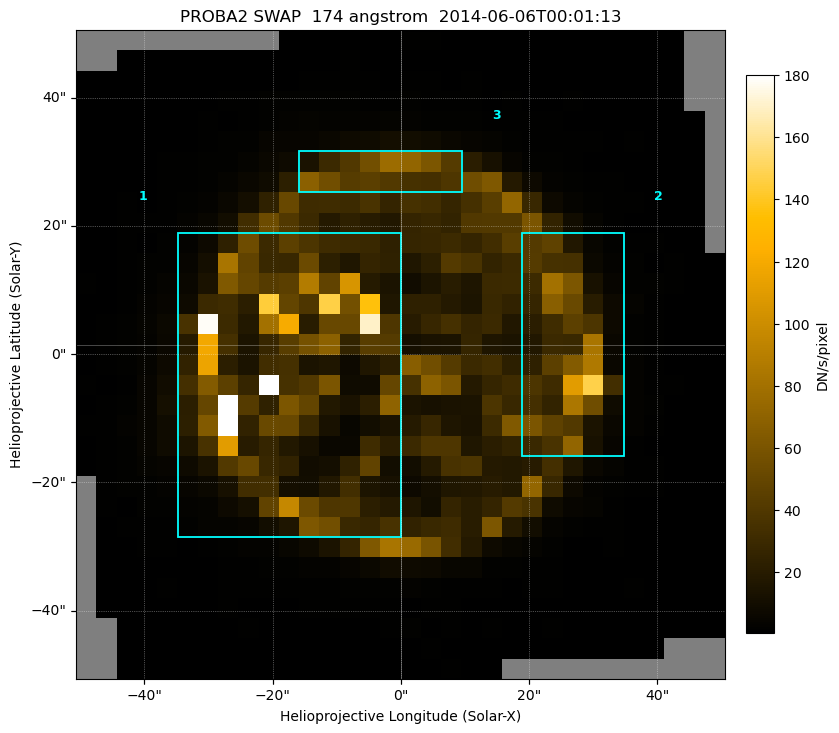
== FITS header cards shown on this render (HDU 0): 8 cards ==
TELESCOP= 'PROBA2  '           / satellite name
INSTRUME= 'SWAP    '           / instrument name
WAVELNTH=                  174 / [Angstrom] bandpass peak response
WAVEUNIT= 'Angstrom'
DATE-OBS= '2014-06-06T00:01:13.567' / UTC time of observation
CTYPE1  = 'HPLN-TAN'           / WCS axis X
CTYPE2  = 'HPLT-TAN'           / WCS axis Y
BUNIT   = 'DN/s/pixel'         / unit of physical value

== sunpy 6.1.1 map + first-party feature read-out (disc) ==
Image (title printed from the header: PROBA2 SWAP  174 angstrom  2014-06-06T00:01:13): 32 x 32 px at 101 arcsec/px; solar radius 945 arcsec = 9.34 px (full disc in frame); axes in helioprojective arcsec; data unit DN/s/pixel (BUNIT, on the colour bar)
Missing data: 5.3% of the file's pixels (5.3% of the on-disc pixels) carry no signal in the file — constant fill value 0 (padding / dropout), a frame along the image border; drawn neutral grey and excluded from every search
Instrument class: DISC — disc imager (sunpy class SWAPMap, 174 A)
Bright regions (active regions / flare kernels): reference = the median radial profile (limb darkening/brightening removed); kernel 3 px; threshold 5 sigma = 5.98 DN/s/pixel over a disc level ~1.31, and >= 1.15x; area >= 9 px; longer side >= 3 px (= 304 arcsec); searched inside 0.97 R_sun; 3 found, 3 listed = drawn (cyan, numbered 1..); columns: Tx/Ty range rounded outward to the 500 arcsec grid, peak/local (2 s.f.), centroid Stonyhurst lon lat
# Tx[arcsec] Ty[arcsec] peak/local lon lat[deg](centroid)
1 -500..0 -500..500 4.9 -1 +0
2 0..500 -500..500 3 +2 +0
3 -500..500 0..500 1.8 +0 +2